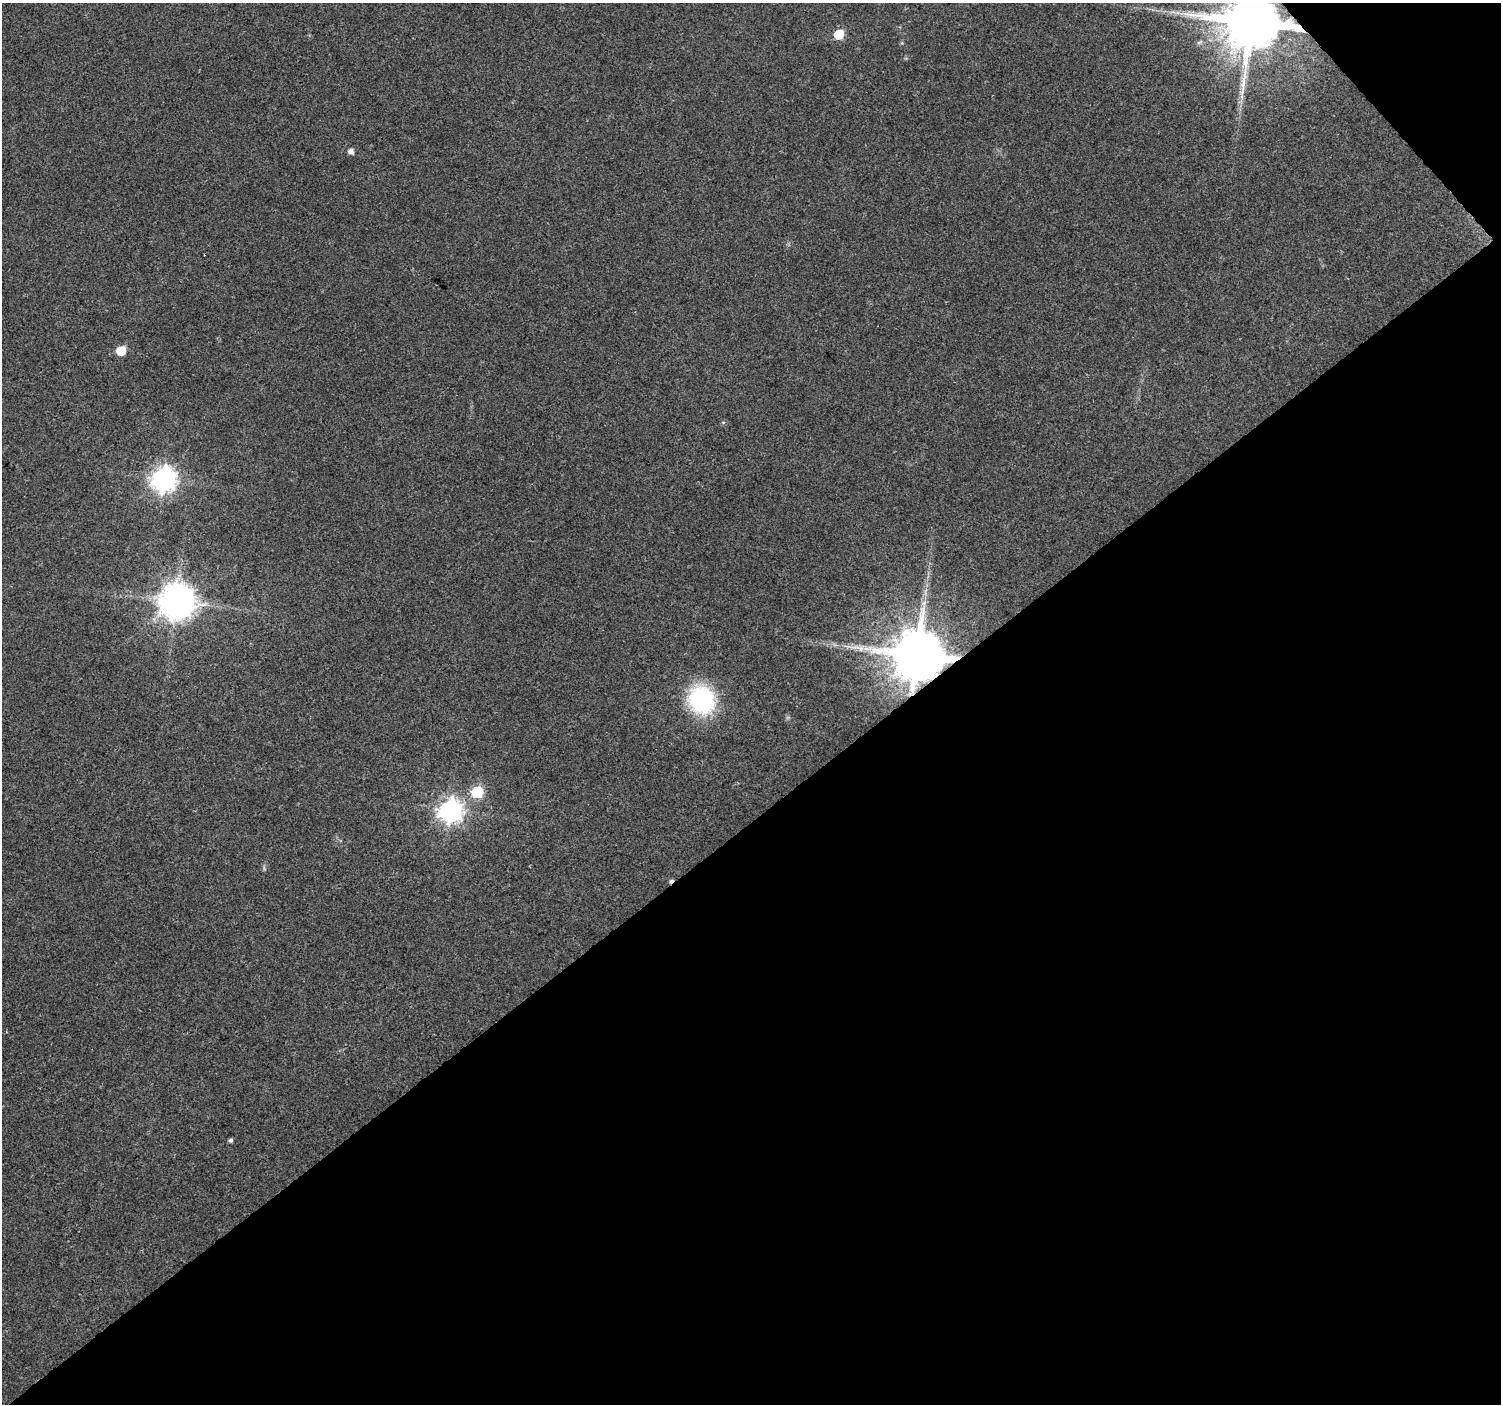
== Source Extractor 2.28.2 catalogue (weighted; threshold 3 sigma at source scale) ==
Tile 12 of 4 x 4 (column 4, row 3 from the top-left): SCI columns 4505-6003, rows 1549-2950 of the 6010 x 5964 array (HDU 1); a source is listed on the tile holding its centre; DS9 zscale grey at full resolution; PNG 1503 x 1406 px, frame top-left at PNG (2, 3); no overlay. Shown black and unused: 43% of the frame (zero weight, under 3 of 4 exposures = <1% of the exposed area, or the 3 px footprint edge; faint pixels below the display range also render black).
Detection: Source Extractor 2.28.2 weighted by HDU 2 'WHT'; one run over the whole footprint, this tile lists its part. Background 0.037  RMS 0.004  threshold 0.0179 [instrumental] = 3 sigma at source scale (4.5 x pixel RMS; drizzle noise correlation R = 1.50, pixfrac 1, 0.0396/0.0396 arcsec/px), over >= 5 px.
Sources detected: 15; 2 cosmic-ray / hot-pixel residue — not listed; the other 13 listed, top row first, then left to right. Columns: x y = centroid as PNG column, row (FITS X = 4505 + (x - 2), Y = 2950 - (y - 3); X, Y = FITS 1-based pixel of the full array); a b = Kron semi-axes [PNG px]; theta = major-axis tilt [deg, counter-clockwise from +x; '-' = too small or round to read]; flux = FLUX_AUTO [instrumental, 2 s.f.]
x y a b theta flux
1251 22 15 14 - 3600
839 34 6 6 - 17
1199 42 9 3 29 0.82
351 151 6 6 - 1.9
121 350 6 6 - 13
163 479 9 9 - 320
176 601 11 10 - 920
924 603 9 5 65 1.6
918 655 13 13 - 3000
701 700 23 20 -64 52
477 792 6 6 - 37
450 811 9 8 - 280
231 1140 4 4 - 0.87
Overlapping masked pixels (flux is a lower limit): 2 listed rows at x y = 1251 22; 918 655
Isophote crosses this tile's border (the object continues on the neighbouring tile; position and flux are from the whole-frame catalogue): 1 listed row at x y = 1251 22